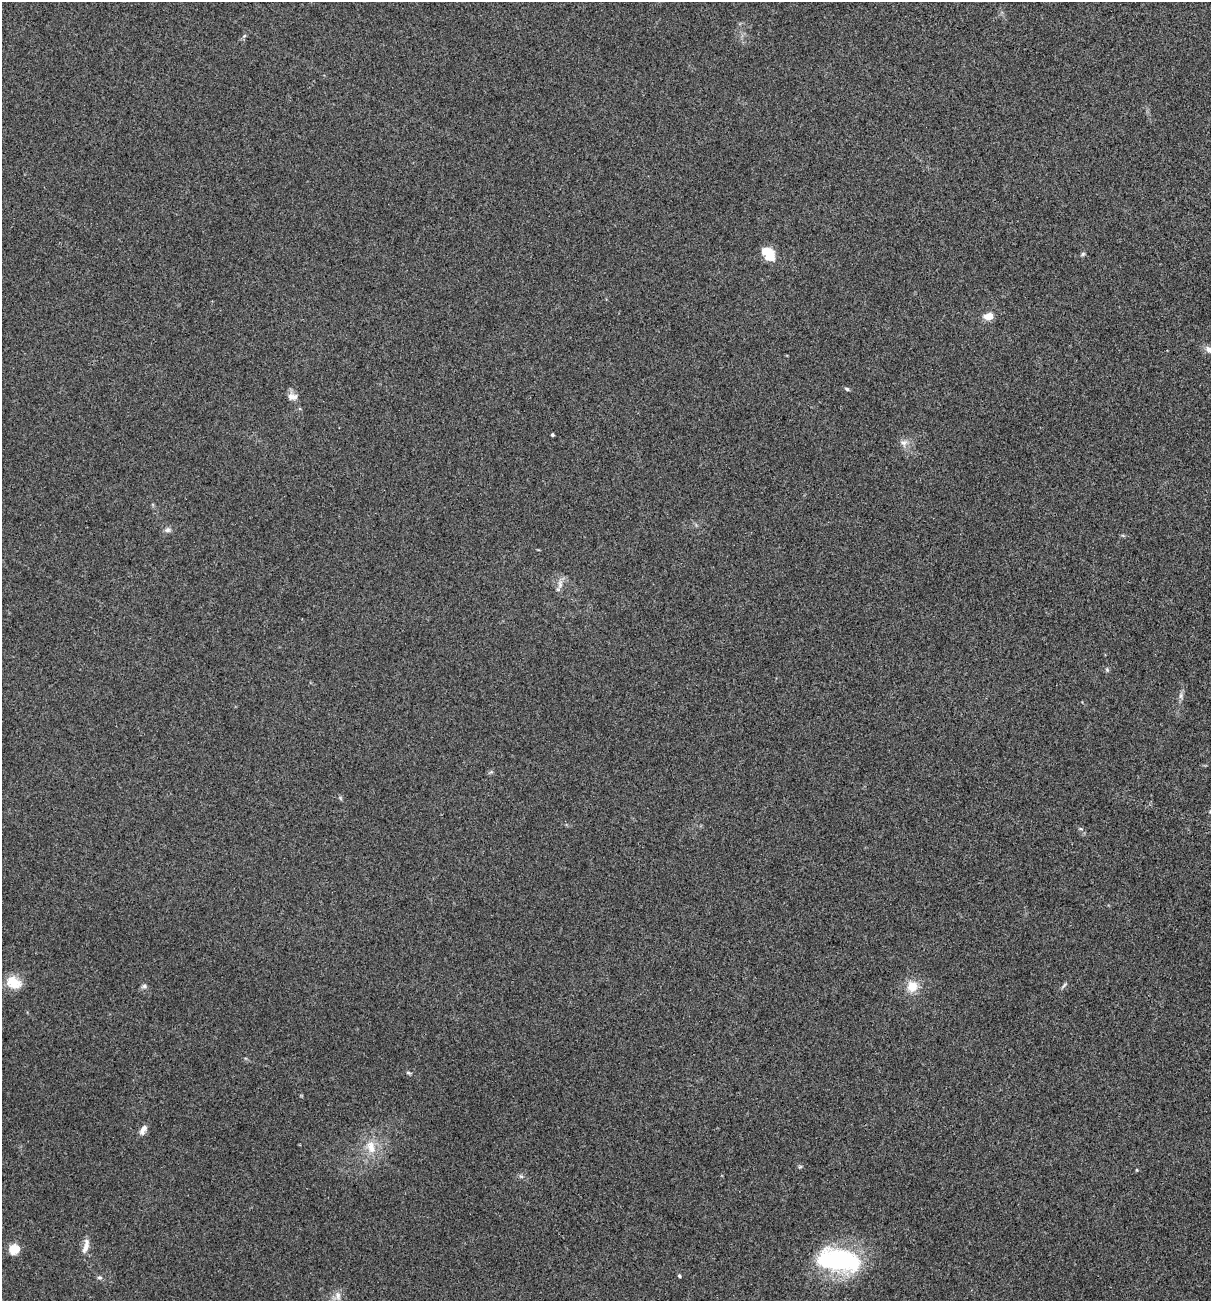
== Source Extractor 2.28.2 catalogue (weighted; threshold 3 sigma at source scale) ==
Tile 6 of 4 x 4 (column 2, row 2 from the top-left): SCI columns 1335-2543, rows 2600-3898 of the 5213 x 5200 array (HDU 1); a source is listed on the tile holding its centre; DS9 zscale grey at full resolution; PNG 1213 x 1303 px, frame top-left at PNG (2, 2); no overlay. Shown black and unused: <1% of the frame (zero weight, under 3 of 4 exposures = <1% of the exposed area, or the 3 px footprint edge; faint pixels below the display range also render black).
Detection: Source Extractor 2.28.2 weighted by HDU 2 'WHT'; one run over the whole footprint, this tile lists its part. Background 0.196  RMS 0.0078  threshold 0.0351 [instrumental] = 3 sigma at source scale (4.5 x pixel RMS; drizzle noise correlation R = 1.50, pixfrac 1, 0.05/0.05 arcsec/px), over >= 5 px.
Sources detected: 30; all 30 listed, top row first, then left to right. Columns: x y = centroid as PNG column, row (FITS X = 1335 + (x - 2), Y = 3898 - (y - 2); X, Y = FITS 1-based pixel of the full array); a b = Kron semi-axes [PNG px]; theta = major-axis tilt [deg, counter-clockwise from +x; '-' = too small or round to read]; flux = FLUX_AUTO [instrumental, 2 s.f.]
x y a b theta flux
244 36 6 3 19 0.97
769 254 13 9 -51 23
1083 254 6 5 - 1.2
989 316 10 7 8 8.7
1209 349 11 8 -31 4.5
847 389 7 5 -20 1.3
292 397 14 9 -3 4.8
552 435 3 3 - 1.3
904 443 10 8 2 4.1
167 530 8 7 - 2.5
560 584 13 6 83 4.2
1107 670 6 5 - 1.2
1181 696 9 4 81 2.2
1081 829 6 3 -19 0.97
13 982 19 13 -24 14
1064 985 9 3 56 1.4
144 986 7 6 - 2
912 986 12 12 - 12
408 1073 6 4 -1 1.1
143 1130 14 7 62 4.2
371 1147 20 11 -70 12
800 1167 6 3 19 0.94
1137 1170 5 3 - 0.57
521 1176 6 4 -19 1.3
86 1246 20 7 76 6.6
14 1249 5 5 - 42
839 1260 49 22 -8 100
679 1276 4 3 - 1.2
100 1277 6 6 - 1.7
338 1295 13 7 -78 4.7
Isophote crosses this tile's border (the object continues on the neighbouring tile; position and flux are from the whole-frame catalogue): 1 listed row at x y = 1209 349